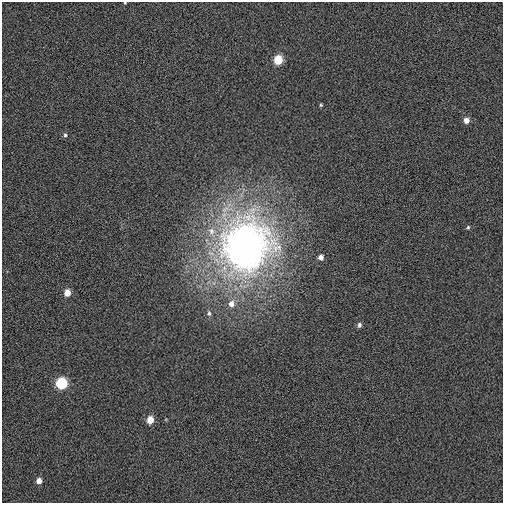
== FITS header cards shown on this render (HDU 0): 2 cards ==
NAXIS1  =                  501 / Axis length
NAXIS2  =                  501 / Axis length

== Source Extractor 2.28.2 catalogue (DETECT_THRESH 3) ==
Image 501 x 501 px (HDU 0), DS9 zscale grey, 1 PNG px = 1 image px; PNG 505 x 505 px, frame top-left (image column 1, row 501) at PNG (2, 2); no overlay
Background 0.0391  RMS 0.32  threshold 0.952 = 3 sigma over >= 5 px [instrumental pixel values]
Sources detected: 16; all 16 listed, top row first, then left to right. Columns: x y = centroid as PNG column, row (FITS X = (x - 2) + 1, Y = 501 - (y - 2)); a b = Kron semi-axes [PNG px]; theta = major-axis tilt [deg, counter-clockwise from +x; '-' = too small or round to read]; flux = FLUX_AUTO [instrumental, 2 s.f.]
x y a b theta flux
125 3 3 3 - 18
278 60 6 5 - 720
321 105 3 3 - 27
466 120 6 6 - 150
65 135 6 5 - 39
468 227 5 4 - 32
212 232 17 12 -62 360
246 245 73 65 70 12000
321 257 6 5 - 110
67 293 6 5 - 240
231 304 8 8 - 170
209 313 8 6 -87 64
359 325 6 5 - 66
61 383 6 6 - 1700
150 420 6 5 - 320
39 481 5 5 - 170
At the frame edge (FLAGS 8, measured only in part): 1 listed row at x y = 125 3